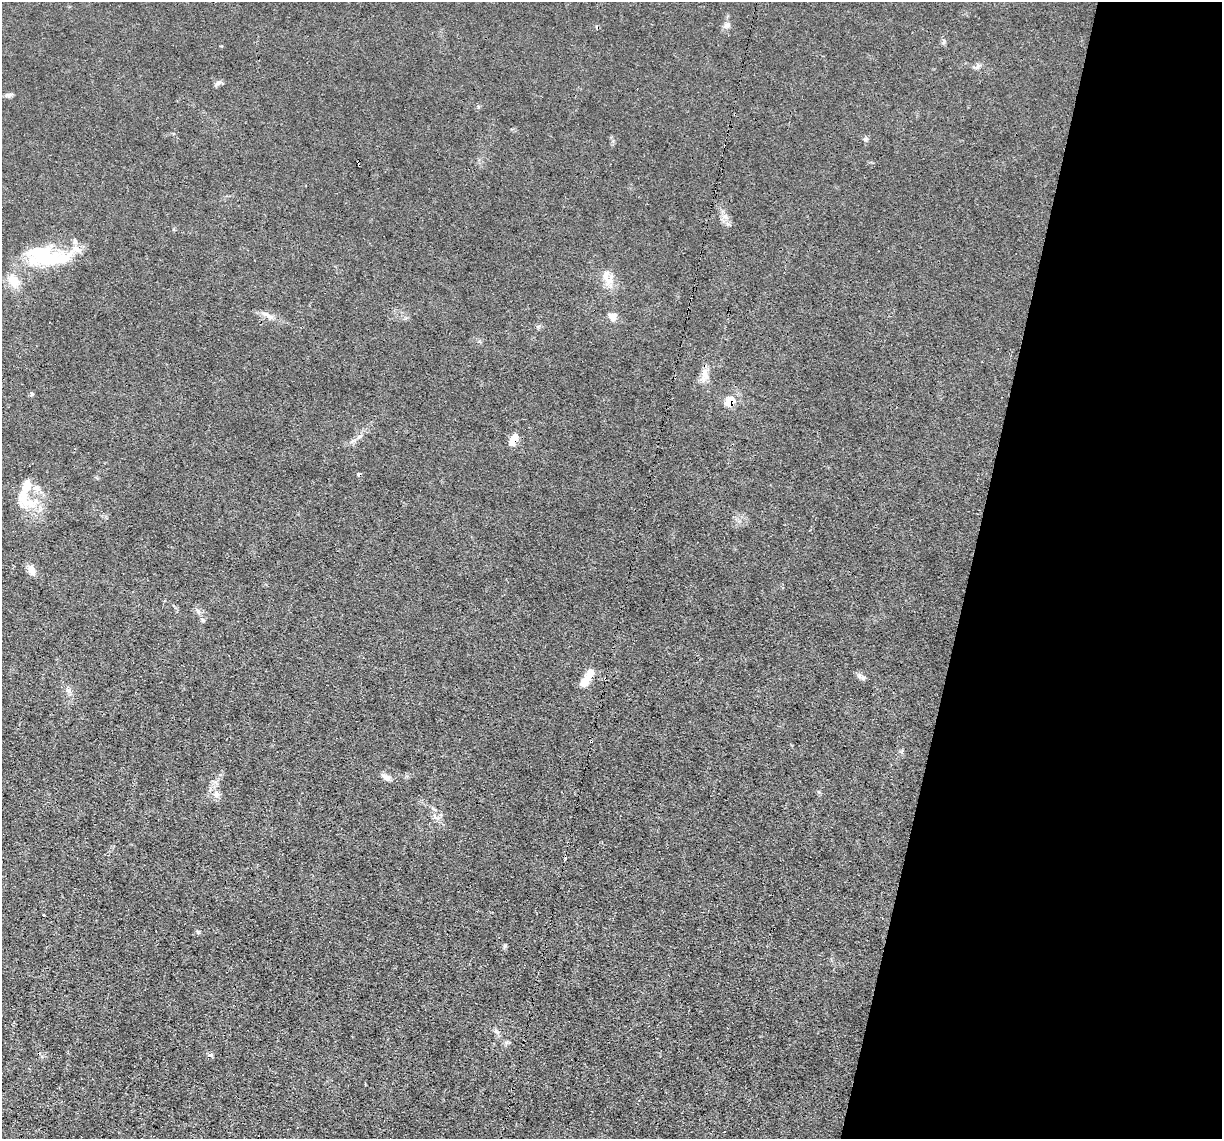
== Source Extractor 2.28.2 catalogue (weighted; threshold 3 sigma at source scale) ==
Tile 8 of 4 x 4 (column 4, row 2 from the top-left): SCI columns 3663-4882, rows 2513-3649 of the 4882 x 4908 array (HDU 1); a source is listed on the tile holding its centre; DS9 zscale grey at full resolution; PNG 1224 x 1141 px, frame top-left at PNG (2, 2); no overlay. Shown black and unused: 21% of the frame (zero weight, under 3 of 4 exposures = <1% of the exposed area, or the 3 px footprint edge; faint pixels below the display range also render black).
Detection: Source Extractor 2.28.2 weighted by HDU 2 'WHT'; one run over the whole footprint, this tile lists its part. Background 0.012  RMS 0.003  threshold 0.0136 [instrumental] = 3 sigma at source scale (4.5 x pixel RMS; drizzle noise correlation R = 1.50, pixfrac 1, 0.05/0.05 arcsec/px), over >= 5 px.
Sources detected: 37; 1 inside a brighter object's white glare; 3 cosmic-ray / hot-pixel residue — not listed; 4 inside a brighter listed object's ellipse — not listed separately; the other 29 listed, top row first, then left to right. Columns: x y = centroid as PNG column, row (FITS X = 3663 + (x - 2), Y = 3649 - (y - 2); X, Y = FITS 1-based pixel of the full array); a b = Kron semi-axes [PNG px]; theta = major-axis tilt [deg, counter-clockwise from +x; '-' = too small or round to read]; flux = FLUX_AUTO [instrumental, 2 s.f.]
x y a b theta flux
727 25 10 6 1 0.95
978 65 7 4 -72 0.6
218 83 9 4 36 0.81
8 95 7 4 -18 0.66
865 139 6 5 - 0.59
725 217 8 6 -21 1.2
42 255 40 24 -9 19
606 275 14 8 -90 2.7
13 280 19 13 -59 4.2
267 315 21 6 -26 1.9
613 316 10 9 - 2.1
705 374 19 9 -86 2.9
32 394 6 4 -45 0.39
729 401 11 9 57 4.4
514 439 15 7 62 3
23 494 54 19 -64 9.9
31 570 13 8 -72 2.1
198 611 7 6 - 0.87
862 677 14 5 -32 1
587 679 23 8 56 4.2
68 690 8 6 -60 1
591 741 3 3 - 0.37
386 777 13 7 -28 1.4
216 794 11 8 -87 1.9
436 818 7 4 -20 0.74
44 915 3 3 - 0.71
198 932 6 4 -46 0.45
505 946 6 4 19 0.4
211 1055 7 3 10 0.49
Overlapping masked pixels (flux is a lower limit): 3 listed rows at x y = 729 401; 514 439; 591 741
Unlisted compact peaks at least as high as the median listed source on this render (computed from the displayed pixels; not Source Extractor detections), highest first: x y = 360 436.